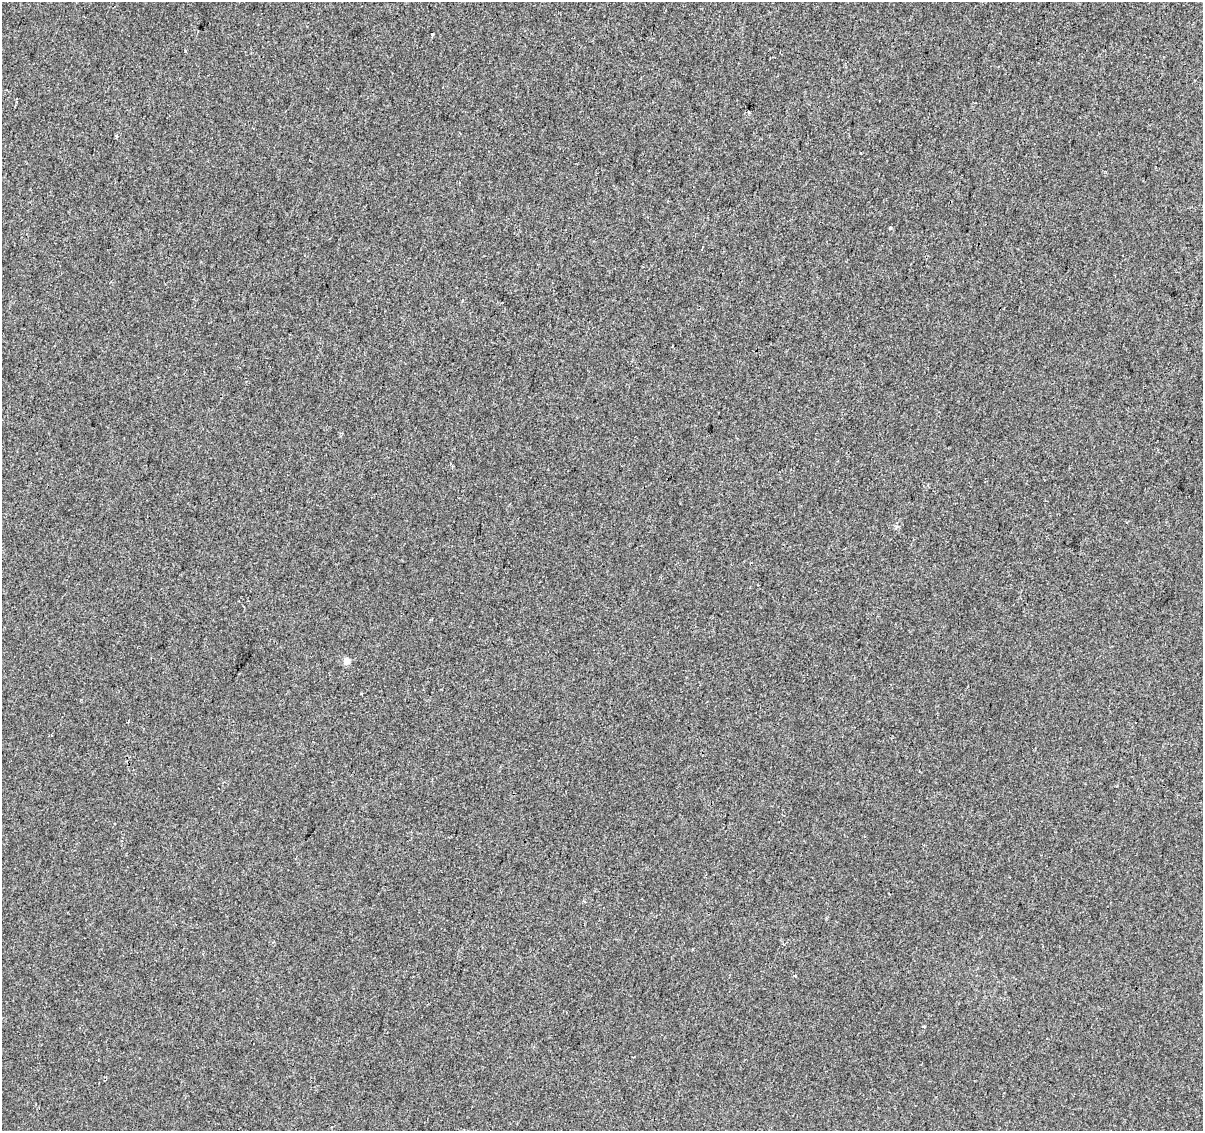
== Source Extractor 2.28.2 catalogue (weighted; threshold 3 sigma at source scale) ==
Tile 10 of 4 x 4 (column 2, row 3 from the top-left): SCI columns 1203-2403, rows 1355-2483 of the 4812 x 5026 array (HDU 1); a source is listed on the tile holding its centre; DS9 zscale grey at full resolution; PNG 1205 x 1133 px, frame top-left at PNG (2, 2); no overlay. Shown black and unused: <1% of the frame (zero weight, under 2 of 3 exposures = <1% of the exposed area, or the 3 px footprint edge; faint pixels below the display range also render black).
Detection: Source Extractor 2.28.2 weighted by HDU 2 'WHT'; one run over the whole footprint, this tile lists its part. Background 4.25e-04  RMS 0.0042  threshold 0.019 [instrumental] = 3 sigma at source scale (4.5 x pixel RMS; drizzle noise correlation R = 1.50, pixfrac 1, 0.0396/0.0396 arcsec/px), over >= 5 px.
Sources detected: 8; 2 cosmic-ray / hot-pixel residue — not listed; the other 6 listed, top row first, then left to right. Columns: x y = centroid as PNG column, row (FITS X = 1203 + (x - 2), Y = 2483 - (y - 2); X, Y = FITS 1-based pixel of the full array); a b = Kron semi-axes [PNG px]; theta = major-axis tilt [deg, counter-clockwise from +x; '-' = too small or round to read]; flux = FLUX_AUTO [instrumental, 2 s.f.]
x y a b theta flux
432 34 3 2 - 0.38
116 136 3 3 - 0.85
890 228 3 3 - 0.97
702 248 3 2 - 0.66
462 301 5 3 - 0.37
346 661 4 4 - 5.5